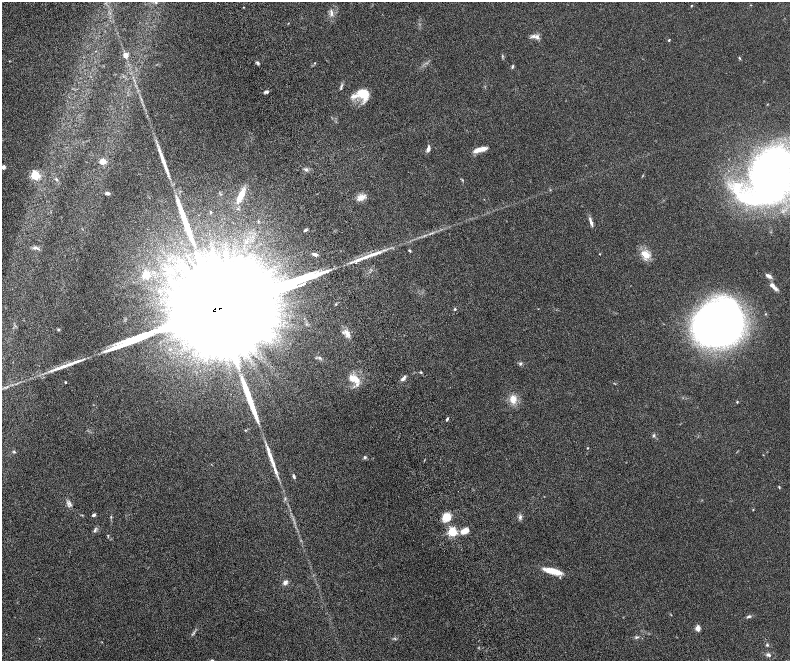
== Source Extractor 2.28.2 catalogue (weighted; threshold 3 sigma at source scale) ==
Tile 11 of 4 x 4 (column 3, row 3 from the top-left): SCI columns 3209-4784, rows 1651-2967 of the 6416 x 5807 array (HDU 1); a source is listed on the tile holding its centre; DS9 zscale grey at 2 x 2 block average (1 PNG px = mean of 2 x 2 image px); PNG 792 x 663 px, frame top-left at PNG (2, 2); no overlay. Shown black and unused: <1% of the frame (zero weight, under 4 of 8 exposures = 3% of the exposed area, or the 3 px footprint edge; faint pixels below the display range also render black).
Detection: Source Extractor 2.28.2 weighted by HDU 2 'WHT'; one run over the whole footprint, this tile lists its part. Background 0.0947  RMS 0.0063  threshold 0.0258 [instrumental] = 3 sigma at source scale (4.09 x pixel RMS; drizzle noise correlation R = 1.36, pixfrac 0.8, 0.05/0.05 arcsec/px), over >= 5 px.
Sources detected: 88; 1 too faint to see at this stretch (2 x 2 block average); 2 inside a brighter object's white glare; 4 long thin detections or spike segments (spike, bleed or trail) — not listed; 7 inside a brighter listed object's ellipse — not listed separately; the other 74 listed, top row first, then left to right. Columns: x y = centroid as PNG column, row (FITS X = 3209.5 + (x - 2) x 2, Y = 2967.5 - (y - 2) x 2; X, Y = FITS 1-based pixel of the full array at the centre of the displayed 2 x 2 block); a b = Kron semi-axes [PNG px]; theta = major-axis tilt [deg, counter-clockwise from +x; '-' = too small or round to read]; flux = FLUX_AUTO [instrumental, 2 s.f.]
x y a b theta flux
691 6 3 2 - 0.75
331 13 10 4 -86 4.1
534 36 8 4 -24 3.9
669 40 2 2 - 1.2
125 55 3 3 - 22
739 58 5 3 - 1.1
257 63 5 3 - 1.9
315 63 3 2 - 0.62
512 66 5 3 - 1.5
341 87 9 3 81 2.1
266 92 5 4 - 2.3
363 94 13 10 -36 25
428 149 7 3 83 4.8
478 150 11 6 15 9.5
162 156 30 4 -68 14
103 162 5 5 - 12
3 167 3 2 - 10
306 169 5 4 - 2.5
35 175 3 3 - 120
773 175 52 43 67 600
56 179 4 3 - 1.3
107 193 6 4 4 2.8
241 194 18 7 67 14
361 197 13 7 26 7.9
591 222 13 3 -72 4.4
305 230 6 2 37 1.6
35 248 9 4 -9 4
410 250 4 3 - 1.2
315 254 5 3 - 4.4
600 254 3 2 - 0.45
645 254 12 7 -36 14
146 275 3 3 - 58
769 276 10 4 -27 4.3
772 286 12 5 -48 6.4
177 288 8 5 -29 6.9
336 304 3 2 - 0.84
455 309 3 3 - 1.2
215 311 97 14 17 240000
719 325 37 32 20 1000
58 330 3 3 - 1.3
347 334 13 6 -53 7.2
319 358 4 3 - 1.7
520 363 5 4 - 2
421 372 4 2 - 1.1
403 378 8 4 45 3.5
355 379 16 9 -48 16
65 382 2 2 - 1.1
513 399 10 7 90 12
737 402 3 3 - 1
447 419 5 2 - 1.6
245 430 3 2 - 0.75
654 435 4 3 - 1.7
588 448 2 2 - 0.87
14 451 4 3 - 1.2
270 454 25 4 -70 12
365 457 4 4 - 1.9
294 477 6 3 -73 1.8
779 487 4 2 - 0.91
69 504 9 4 -47 3.7
94 515 4 3 - 2.3
111 517 3 3 - 0.93
447 517 9 8 - 18
520 517 5 4 - 2.7
95 530 8 3 68 2.2
465 531 9 7 29 8.9
452 532 3 3 - 120
553 571 22 6 -13 20
285 582 6 5 - 4.4
749 617 7 3 15 2.2
698 628 6 4 -88 6.1
637 637 6 3 12 1.7
767 645 4 3 - 1.4
768 655 6 4 -32 2.8
212 660 5 4 - 1.9
Overlapping masked pixels (flux is a lower limit): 1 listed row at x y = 215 311
Isophote crosses this tile's border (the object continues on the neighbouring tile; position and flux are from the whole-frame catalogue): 4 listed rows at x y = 3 167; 773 175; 719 325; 212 660